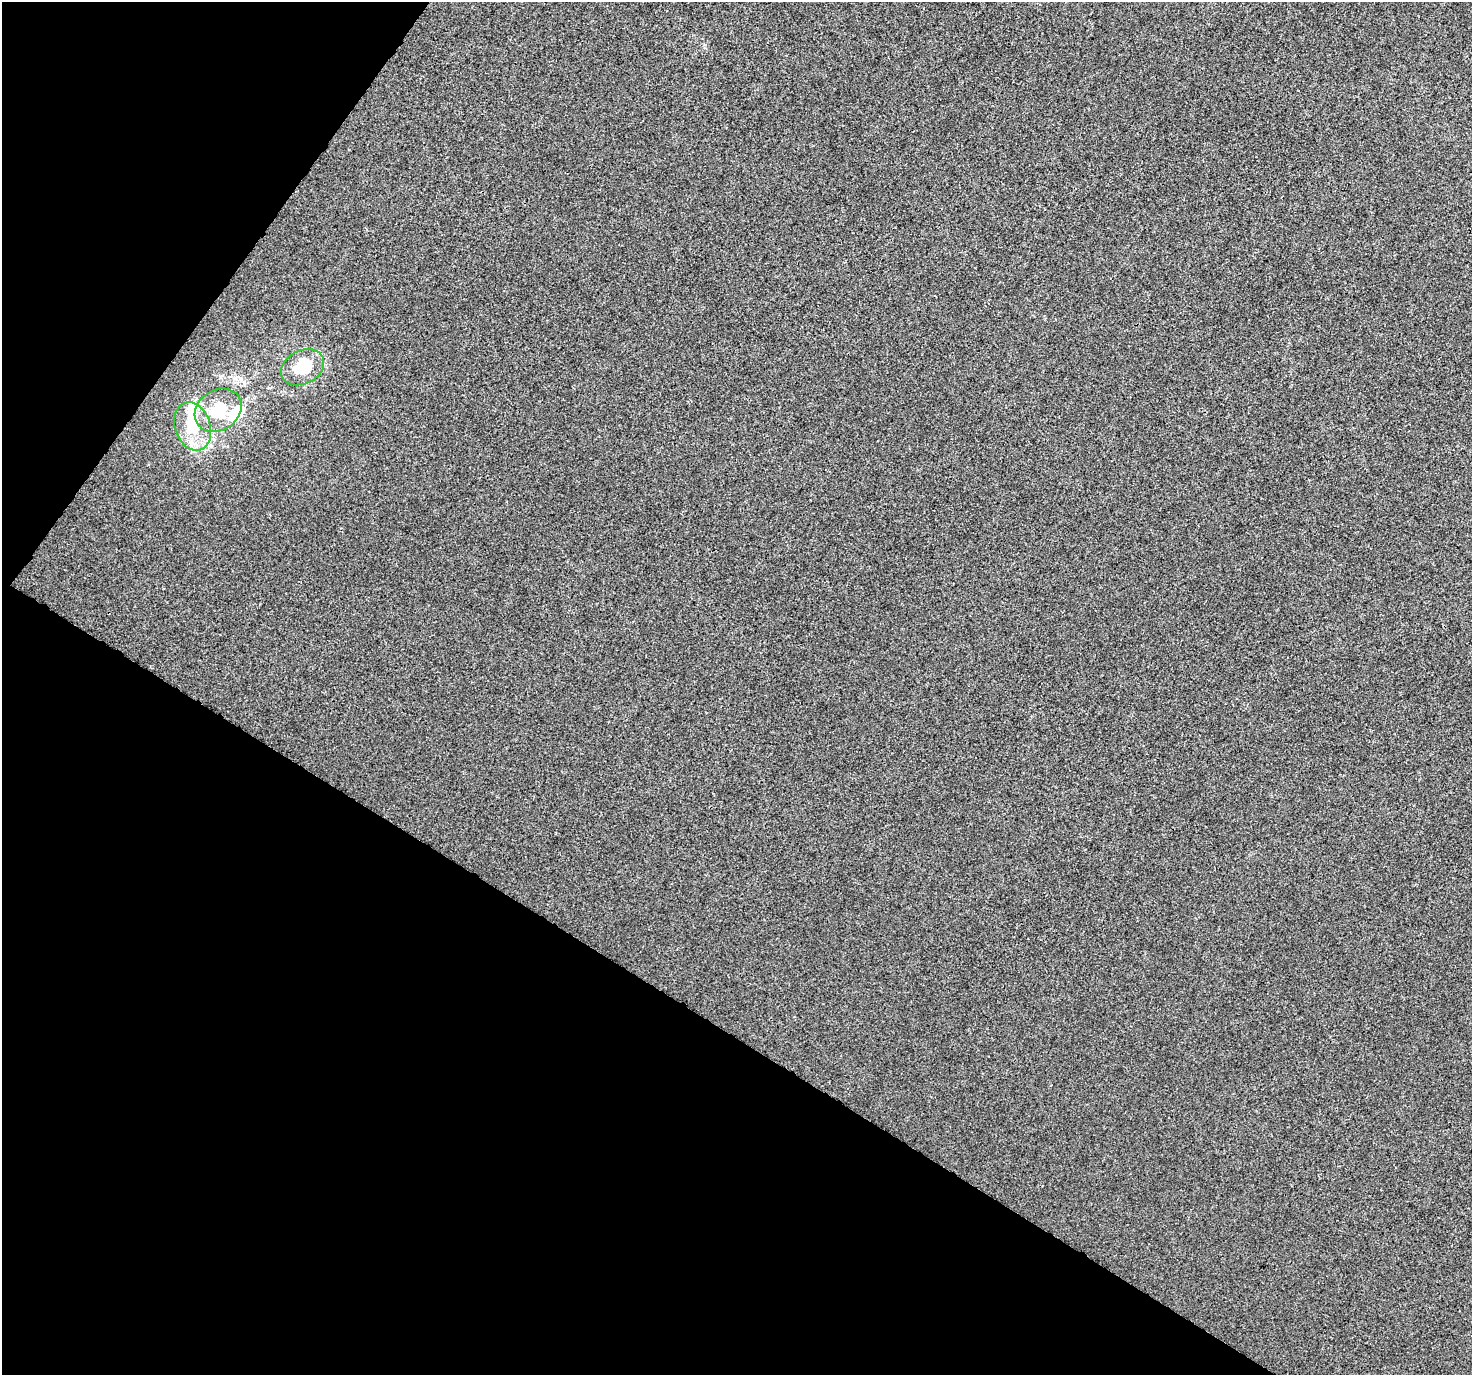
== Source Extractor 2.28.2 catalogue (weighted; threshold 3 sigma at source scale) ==
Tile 9 of 4 x 4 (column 1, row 3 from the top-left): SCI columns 42-1511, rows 1673-3045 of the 5955 x 6026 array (HDU 1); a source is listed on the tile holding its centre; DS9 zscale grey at full resolution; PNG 1474 x 1377 px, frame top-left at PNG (2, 2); each listed source drawn as its Kron ellipse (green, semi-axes under 4 px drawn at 4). Shown black and unused: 31% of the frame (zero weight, under 3 of 4 exposures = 5% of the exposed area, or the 3 px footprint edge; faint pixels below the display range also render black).
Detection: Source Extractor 2.28.2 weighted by HDU 2 'WHT'; one run over the whole footprint, this tile lists its part. Background -4.45e-05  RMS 0.0037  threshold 0.0165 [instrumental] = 3 sigma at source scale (4.5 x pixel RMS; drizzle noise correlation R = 1.50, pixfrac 1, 0.0396/0.0396 arcsec/px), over >= 5 px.
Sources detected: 5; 1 inside a brighter object's white glare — neither listed nor drawn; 1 inside a brighter listed object's ellipse — not listed separately; the other 3 listed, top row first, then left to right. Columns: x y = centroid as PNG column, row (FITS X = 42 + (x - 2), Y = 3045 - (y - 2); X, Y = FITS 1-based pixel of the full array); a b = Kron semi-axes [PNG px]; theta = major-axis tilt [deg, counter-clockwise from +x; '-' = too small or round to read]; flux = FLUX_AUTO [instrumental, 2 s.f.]
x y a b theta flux
302 367 23 16 27 16
218 410 25 20 33 18
193 426 24 17 -72 15